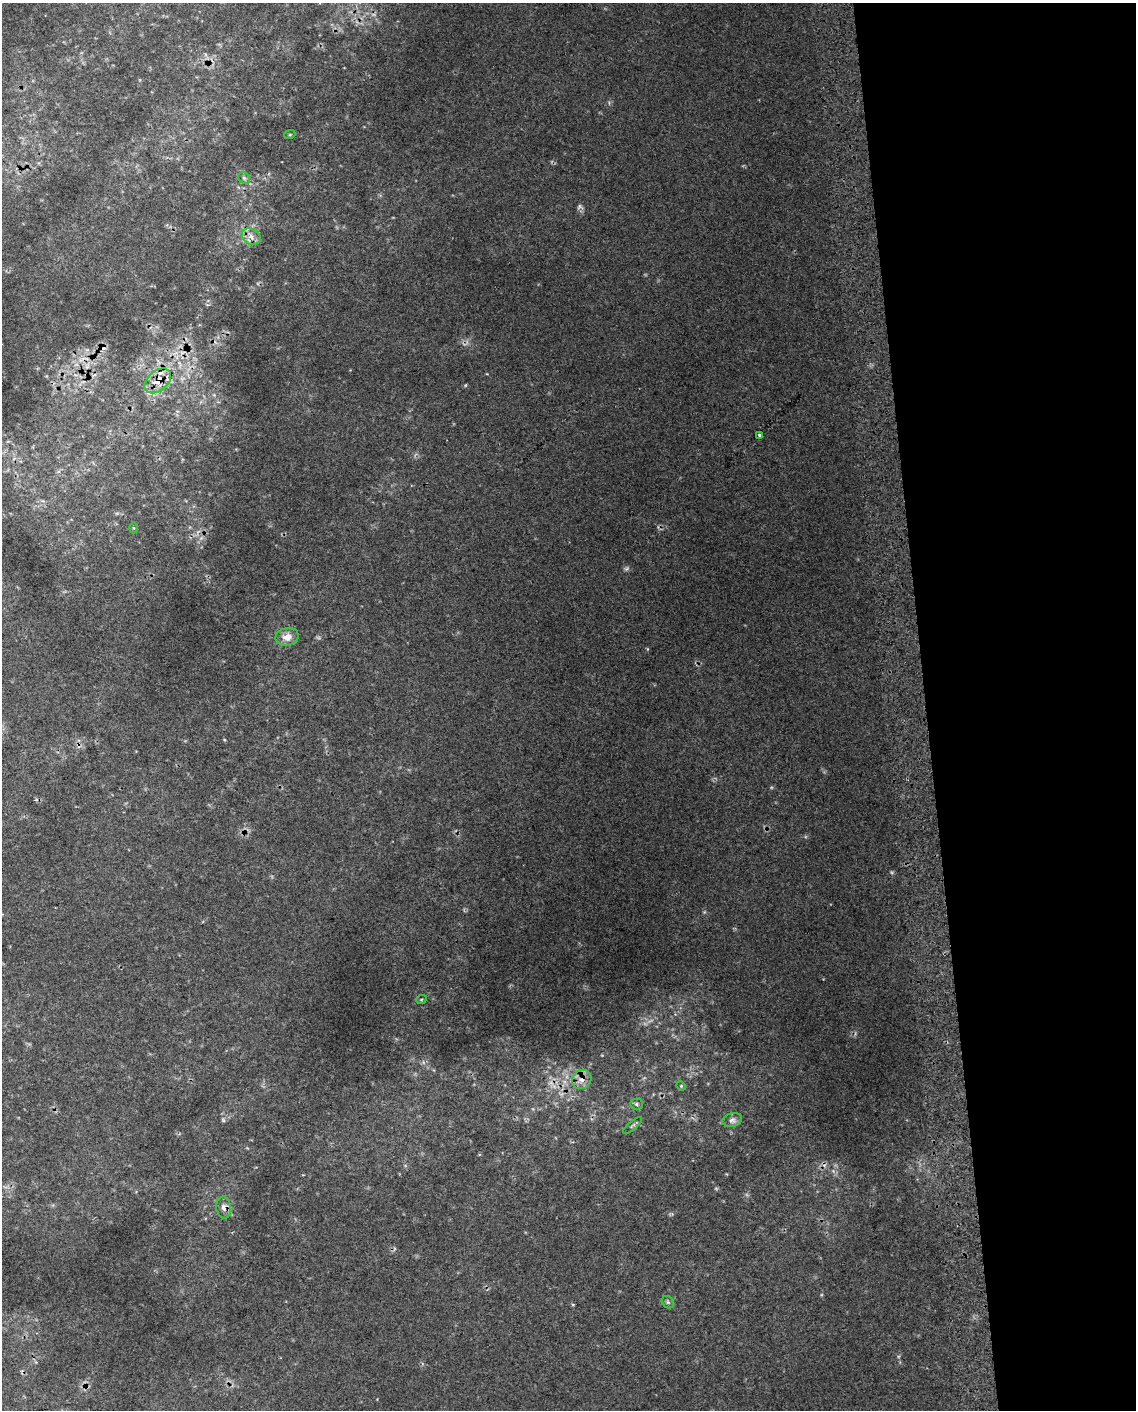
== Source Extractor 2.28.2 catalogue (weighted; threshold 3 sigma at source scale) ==
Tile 8 of 4 x 3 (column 4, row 2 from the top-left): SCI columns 3445-4578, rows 1418-2825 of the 4618 x 4284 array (HDU 1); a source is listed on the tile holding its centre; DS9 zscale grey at full resolution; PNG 1138 x 1412 px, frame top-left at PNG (2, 3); each listed source drawn as its Kron ellipse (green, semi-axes under 4 px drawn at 4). Shown black and unused: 19% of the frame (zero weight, under 2 of 3 exposures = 3% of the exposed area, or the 3 px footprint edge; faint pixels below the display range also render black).
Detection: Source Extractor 2.28.2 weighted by HDU 2 'WHT'; one run over the whole footprint, this tile lists its part. Background 0.0275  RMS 0.013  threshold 0.0593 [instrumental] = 3 sigma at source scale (4.5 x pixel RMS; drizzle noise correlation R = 1.50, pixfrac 1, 0.0396/0.0396 arcsec/px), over >= 5 px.
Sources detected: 21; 1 too faint to see at this stretch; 5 cosmic-ray / hot-pixel residue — neither listed nor drawn; the other 15 listed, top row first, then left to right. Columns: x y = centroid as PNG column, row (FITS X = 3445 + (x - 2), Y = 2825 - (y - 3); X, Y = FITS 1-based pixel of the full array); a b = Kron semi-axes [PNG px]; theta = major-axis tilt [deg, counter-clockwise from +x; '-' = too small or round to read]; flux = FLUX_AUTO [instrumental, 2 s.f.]
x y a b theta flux
290 134 5 3 - 1.2
244 178 6 5 - 2.8
251 236 10 7 -31 8.1
158 381 15 10 40 21
759 435 3 3 - 2.4
134 528 5 3 - 1.4
287 637 11 9 12 12
421 1000 5 3 - 1.4
582 1079 10 9 - 10
681 1086 5 4 - 1.4
636 1104 6 5 - 2.4
732 1120 10 6 14 4.8
633 1125 12 3 40 2.6
224 1207 11 7 -82 7.1
668 1302 7 5 -45 2.5
Overlapping masked pixels (flux is a lower limit): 2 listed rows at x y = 158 381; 582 1079
Unlisted compact peaks at least as high as the median listed source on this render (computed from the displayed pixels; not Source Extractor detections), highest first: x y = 465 385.